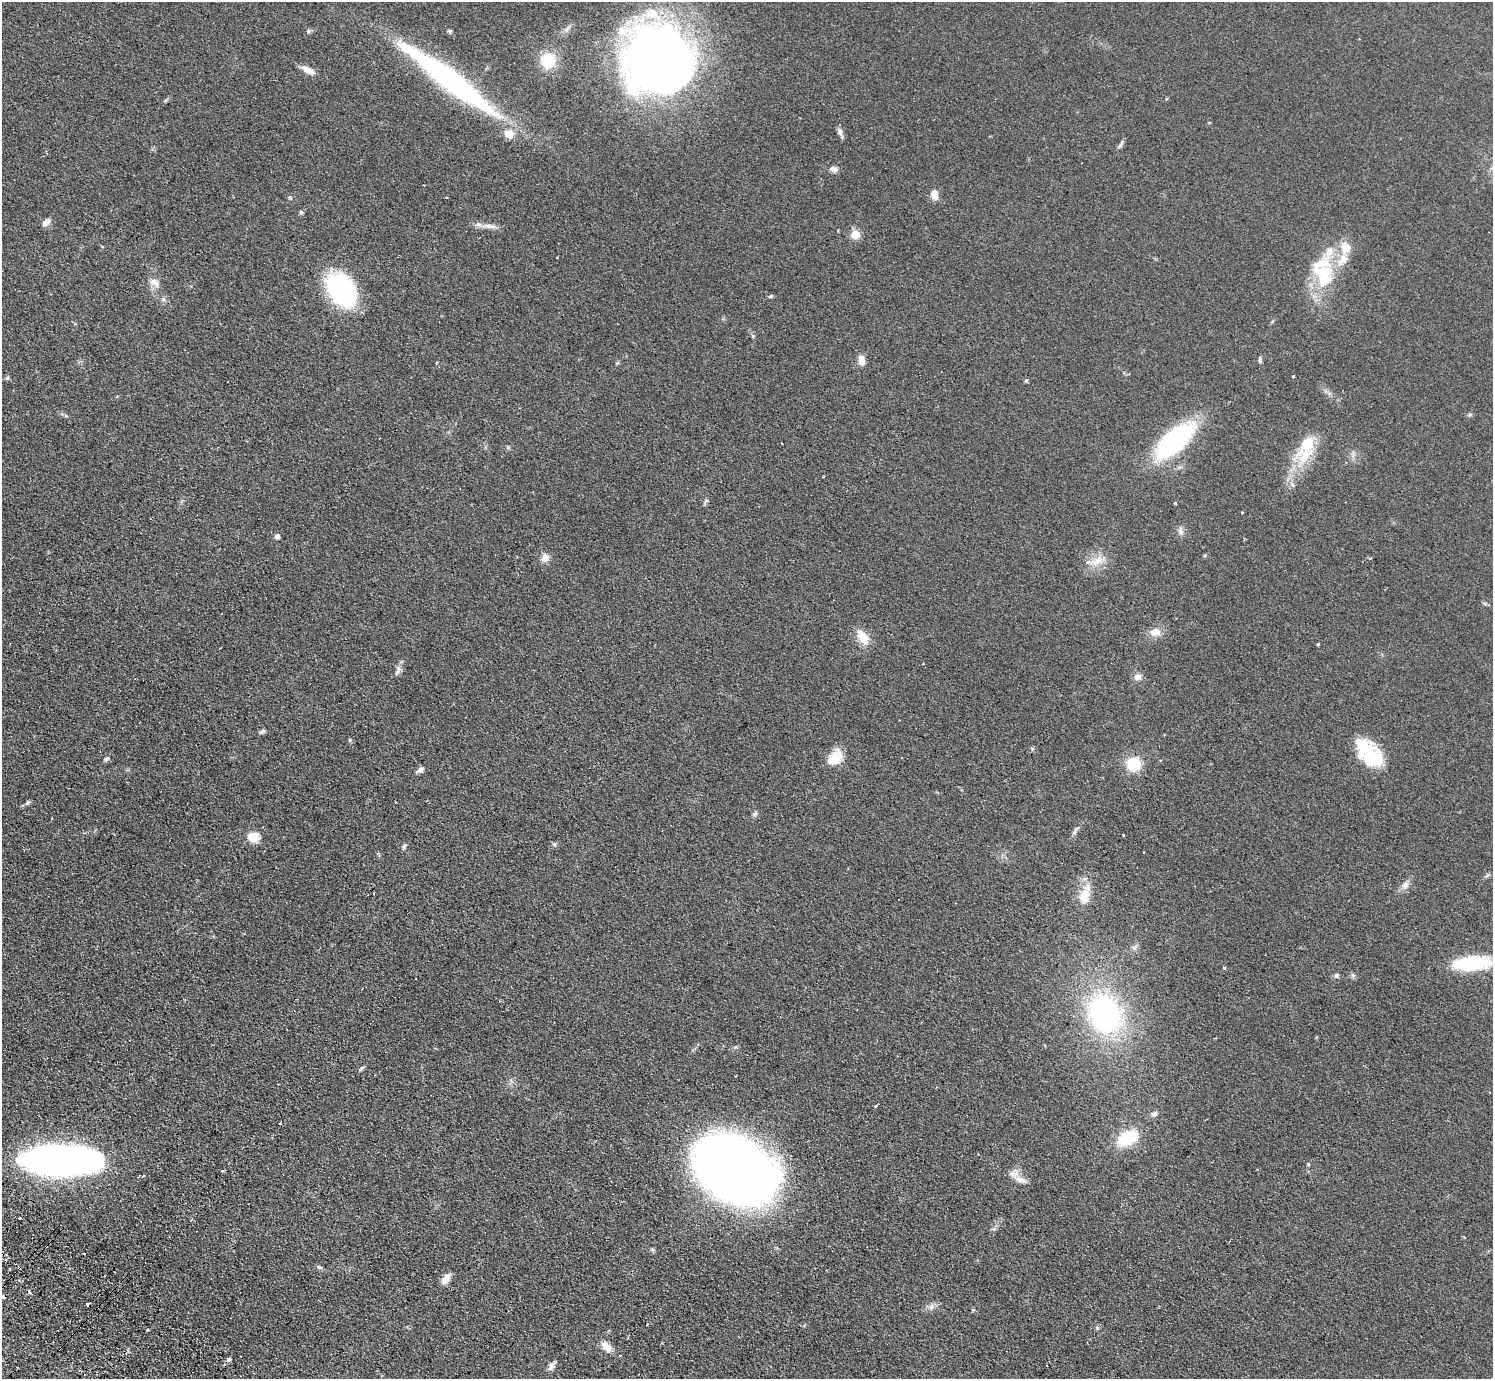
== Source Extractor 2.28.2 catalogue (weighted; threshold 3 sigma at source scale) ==
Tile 7 of 4 x 4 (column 3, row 2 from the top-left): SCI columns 3022-4512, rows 2959-4335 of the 6042 x 6058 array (HDU 1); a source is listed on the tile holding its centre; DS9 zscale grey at full resolution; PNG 1495 x 1381 px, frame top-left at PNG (2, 2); no overlay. Shown black and unused: <1% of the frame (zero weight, under 2 of 3 exposures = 3% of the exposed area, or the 3 px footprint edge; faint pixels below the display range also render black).
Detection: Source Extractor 2.28.2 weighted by HDU 2 'WHT'; one run over the whole footprint, this tile lists its part. Background 0.0829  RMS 0.0076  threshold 0.0344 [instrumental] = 3 sigma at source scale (4.5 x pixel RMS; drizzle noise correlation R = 1.50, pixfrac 1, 0.05/0.05 arcsec/px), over >= 5 px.
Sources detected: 102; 8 cosmic-ray / hot-pixel residue — not listed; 8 inside a brighter listed object's ellipse — not listed separately; the other 86 listed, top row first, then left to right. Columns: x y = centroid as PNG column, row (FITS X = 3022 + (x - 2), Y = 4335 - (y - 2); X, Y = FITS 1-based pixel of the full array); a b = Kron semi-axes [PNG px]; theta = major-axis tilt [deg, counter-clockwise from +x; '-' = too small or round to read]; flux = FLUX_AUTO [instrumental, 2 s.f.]
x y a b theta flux
308 31 6 5 - 1.4
449 31 6 5 - 1.2
658 59 65 63 -69 550
548 60 15 15 - 24
308 70 17 7 -28 6.6
449 80 116 17 -37 190
840 132 14 6 -66 2.7
1120 145 11 4 55 1.8
834 169 9 6 -10 3.6
934 195 11 8 -81 6.2
301 212 6 4 -47 1.1
46 222 11 7 48 3.6
489 226 24 5 -7 5.5
855 235 11 9 22 7.7
1346 248 17 14 89 11
1324 275 46 24 83 45
155 283 16 9 -37 5.4
341 290 28 19 -52 130
771 296 5 4 - 0.94
163 299 6 4 -71 1.4
861 360 12 7 -82 6
1260 360 8 4 -84 1.5
1293 376 3 3 - 1.3
1026 380 6 4 0 0.91
1174 441 46 19 39 110
1307 443 36 22 60 26
1175 503 4 3 - 0.68
1242 513 3 3 - 2.3
1181 531 12 7 -83 2.9
277 536 5 4 - 3.1
545 557 11 9 -85 4.6
1370 558 3 3 - 1.2
1097 561 21 10 28 9.9
1485 604 6 5 - 1.2
1155 632 16 9 -1 6.9
863 637 20 11 -58 12
1318 644 3 3 - 0.84
398 668 10 7 -89 3.2
1137 677 9 8 - 4.1
262 731 9 5 31 1.6
350 740 6 3 -90 0.85
835 758 21 13 47 14
1373 758 30 26 -11 28
106 759 7 5 18 1.4
1160 761 4 3 - 0.91
1133 764 16 16 - 19
420 770 9 6 32 2.7
28 802 6 5 - 1.2
755 814 7 6 - 1.7
52 818 3 2 - 0.59
1075 831 16 5 57 2.4
1123 835 3 3 - 1.1
253 837 6 5 - 42
554 844 6 5 - 1.3
404 846 7 4 72 1.2
1144 853 3 2 - 1.1
1487 875 7 5 57 1.3
1405 885 10 8 40 3.8
1085 894 31 13 74 14
1471 963 41 15 4 49
1224 968 4 4 - 0.64
1336 975 6 5 - 1.9
1105 1014 36 28 -64 150
361 1068 8 4 45 1.4
877 1105 6 3 45 4
1154 1114 7 7 - 2.5
280 1123 3 2 - 1.2
1128 1138 16 10 27 42
57 1160 67 23 0 410
1308 1164 5 3 - 0.73
735 1169 55 38 -31 1400
222 1171 4 3 - 0.89
143 1176 3 2 - 0.81
1021 1180 17 9 -22 6.4
652 1250 6 5 - 1.4
6 1260 4 3 - 1.3
319 1267 8 5 -17 1.5
19 1268 4 3 - 2.3
10 1269 3 2 - 1.2
445 1279 15 8 59 5.1
30 1292 4 3 - 2.8
931 1307 9 4 71 1.8
1097 1328 6 4 -47 0.97
148 1330 3 3 - 2.3
606 1347 12 8 -48 8.1
551 1366 11 7 65 3.2
Overlapping masked pixels (flux is a lower limit): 2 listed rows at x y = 449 80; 19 1268
Isophote crosses this tile's border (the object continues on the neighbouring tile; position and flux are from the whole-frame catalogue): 1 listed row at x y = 57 1160